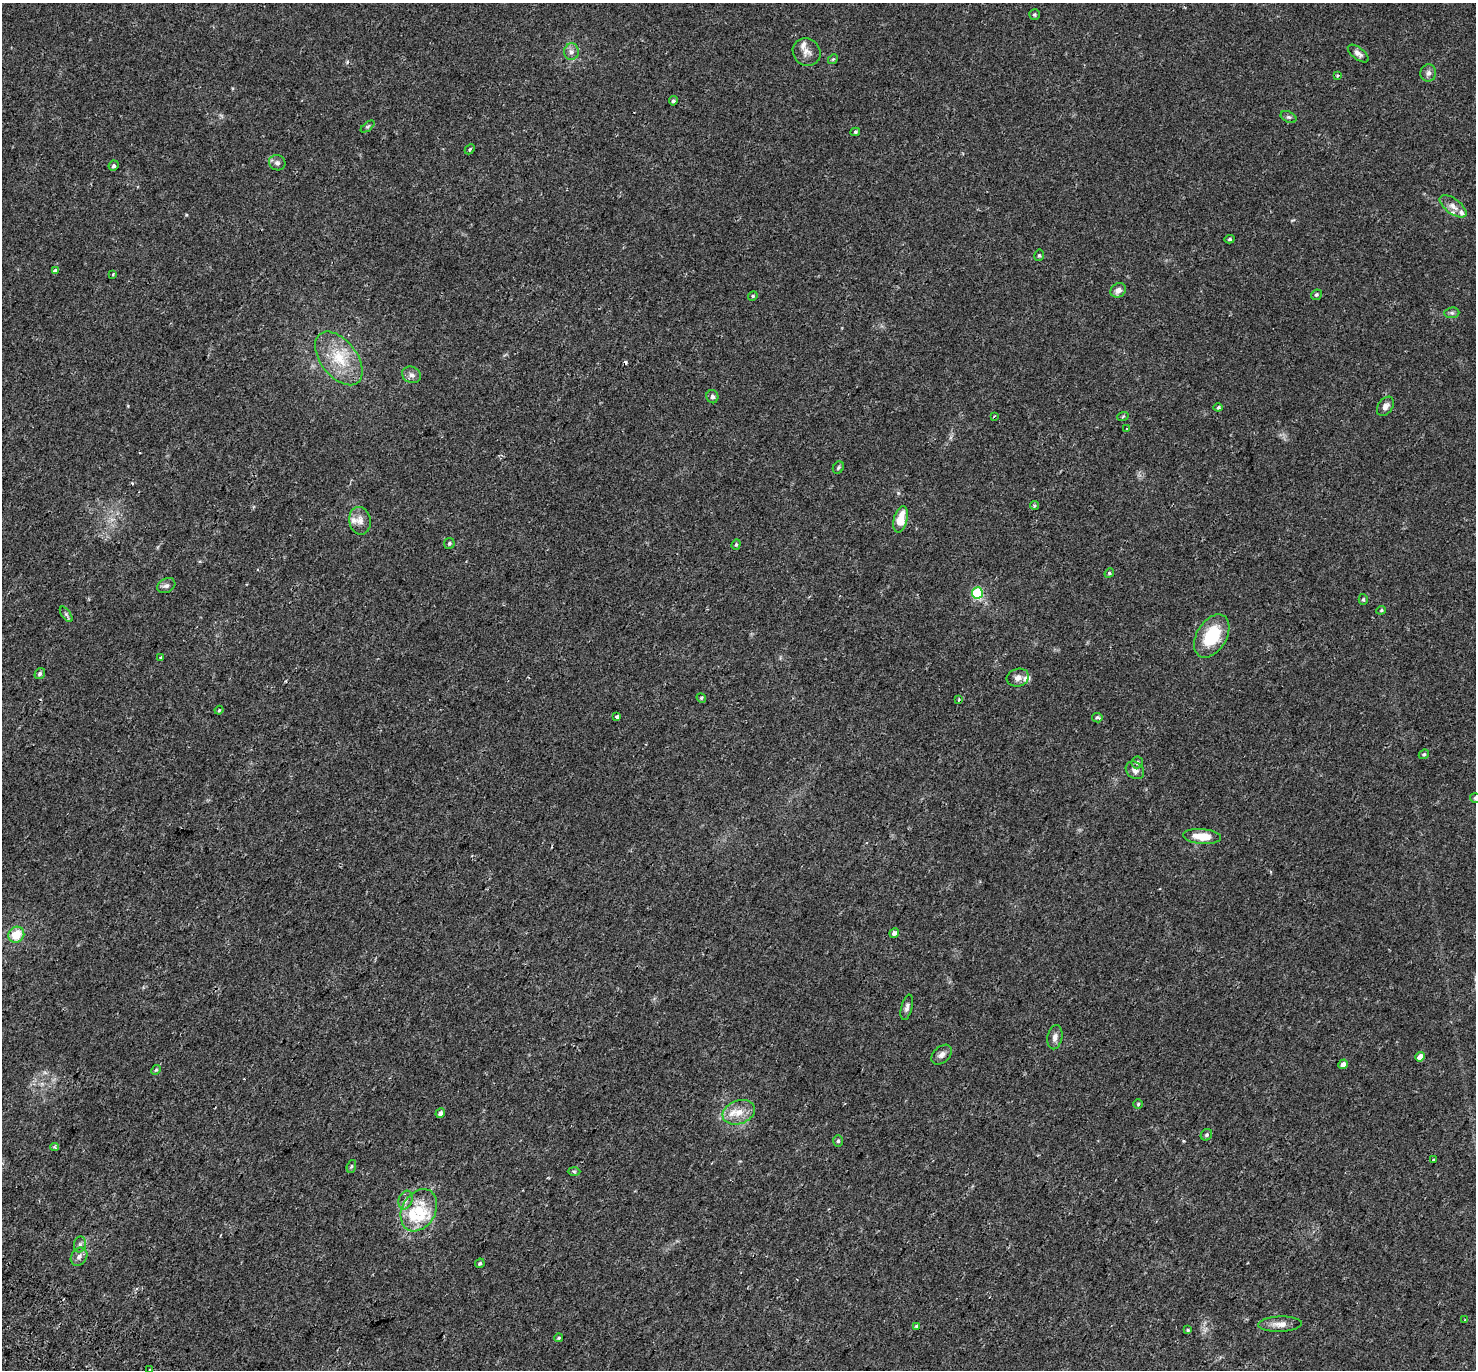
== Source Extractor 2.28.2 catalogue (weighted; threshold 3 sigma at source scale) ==
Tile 7 of 4 x 4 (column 3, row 2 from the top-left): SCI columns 3019-4492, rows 3022-4389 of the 6044 x 6110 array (HDU 1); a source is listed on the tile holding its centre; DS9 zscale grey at full resolution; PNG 1478 x 1372 px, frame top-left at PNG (2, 3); each listed source drawn as its Kron ellipse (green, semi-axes under 4 px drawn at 4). Shown black and unused: <1% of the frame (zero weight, under 2 of 3 exposures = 5% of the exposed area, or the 3 px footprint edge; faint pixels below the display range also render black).
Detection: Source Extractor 2.28.2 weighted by HDU 2 'WHT'; one run over the whole footprint, this tile lists its part. Background 0.018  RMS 0.0031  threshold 0.0141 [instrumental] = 3 sigma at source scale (4.5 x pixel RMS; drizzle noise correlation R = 1.50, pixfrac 1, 0.0396/0.0396 arcsec/px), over >= 5 px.
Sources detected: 97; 4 cosmic-ray / hot-pixel residue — neither listed nor drawn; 8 inside a brighter listed object's ellipse — not listed separately; the other 85 listed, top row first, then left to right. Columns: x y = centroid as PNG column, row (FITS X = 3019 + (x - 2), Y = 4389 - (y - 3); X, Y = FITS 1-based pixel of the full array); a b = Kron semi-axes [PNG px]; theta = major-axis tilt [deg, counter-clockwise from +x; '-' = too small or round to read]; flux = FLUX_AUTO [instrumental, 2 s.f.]
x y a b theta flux
1034 15 5 5 - 0.49
571 52 8 7 - 1.2
807 52 14 13 - 2.2
1358 53 12 6 -38 1.3
833 59 5 4 - 0.36
1428 73 8 8 - 1.1
1337 76 3 3 - 0.55
673 101 4 4 - 0.57
1289 117 8 5 -25 0.63
368 127 8 4 38 0.42
855 132 5 4 - 0.42
470 149 6 3 47 0.41
277 163 8 7 - 0.96
114 166 5 5 - 0.6
1453 206 16 7 -36 1.9
1230 239 5 4 - 0.44
1039 255 6 4 75 0.46
55 271 4 3 - 1.3
113 274 4 2 - 0.22
1118 290 8 6 37 1.6
1316 295 5 5 - 0.52
753 296 5 4 - 0.4
1452 313 7 5 6 0.63
339 358 31 18 -52 10
411 375 10 8 -24 1.2
712 397 6 6 - 0.77
1385 406 11 7 55 1.6
1218 407 4 4 - 0.69
994 416 4 3 - 0.34
1123 416 6 3 20 0.32
1126 429 3 3 - 1.1
838 468 6 5 - 0.53
1035 505 4 4 - 0.45
901 519 13 6 77 5.8
360 521 14 11 -79 2.1
449 543 5 5 - 0.48
736 544 5 4 - 0.41
1109 573 5 4 - 0.39
166 586 9 7 29 0.96
977 593 5 5 - 20
1363 599 5 4 - 0.48
1381 610 5 4 - 0.4
66 614 9 4 -55 0.58
1212 636 23 15 58 13
161 657 3 3 - 0.75
40 674 6 5 - 0.58
1018 678 11 8 17 1.6
701 698 5 4 - 0.38
959 700 3 2 - 0.25
219 710 4 3 - 0.31
617 717 4 3 - 1.1
1097 718 5 4 - 0.67
1424 754 5 4 - 0.52
1137 762 6 5 - 0.61
1135 770 10 8 -39 1.4
1475 798 5 4 - 0.47
1202 836 19 7 -5 5.3
894 933 5 4 - 0.99
16 935 8 7 - 5.3
907 1007 13 5 76 1
1055 1037 12 7 78 1.5
941 1055 12 8 44 1.4
1420 1057 5 4 - 2.1
1343 1064 5 4 - 1.3
156 1070 5 4 - 0.4
1138 1104 4 4 - 0.4
739 1112 16 11 19 4.1
440 1113 5 4 - 0.98
1206 1135 6 5 - 0.59
838 1141 6 5 - 0.44
54 1147 4 4 - 0.74
1434 1160 3 3 - 0.52
351 1166 7 4 70 0.41
574 1171 6 4 -2 0.41
406 1200 9 6 73 1.2
419 1210 22 16 60 9.7
80 1244 8 6 75 0.79
79 1257 9 7 57 1.3
480 1263 5 4 - 0.49
1465 1320 3 3 - 0.23
1280 1324 22 7 2 2.3
916 1326 3 3 - 0.52
1188 1330 3 3 - 1
559 1338 4 3 - 0.34
150 1370 3 3 - 0.89
Isophote crosses this tile's border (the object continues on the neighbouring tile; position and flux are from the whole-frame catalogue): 2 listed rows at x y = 1475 798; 150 1370